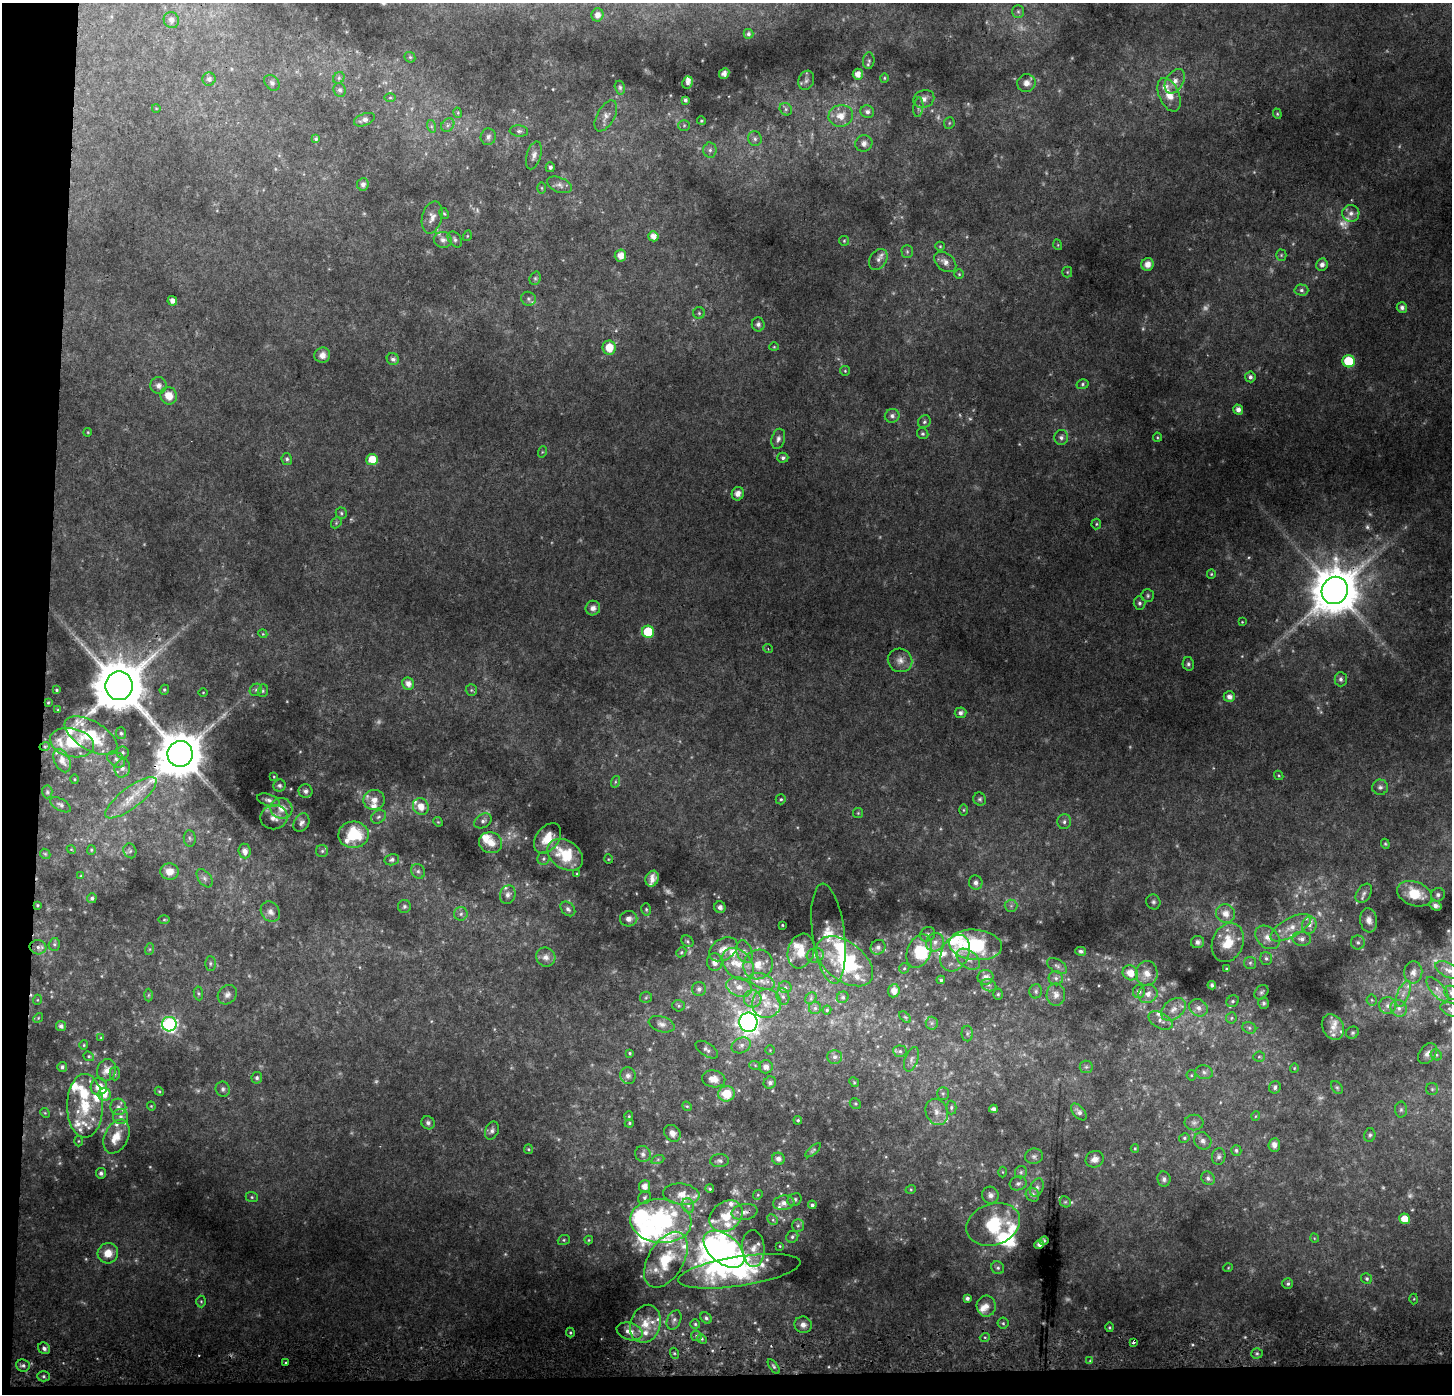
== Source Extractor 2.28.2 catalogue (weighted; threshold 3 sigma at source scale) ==
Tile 7 of 3 x 3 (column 1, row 3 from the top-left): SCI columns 11-1460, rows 256-1647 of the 4360 x 4689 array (HDU 1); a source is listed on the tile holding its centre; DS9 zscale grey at full resolution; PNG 1454 x 1396 px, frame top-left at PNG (2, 3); each listed source drawn as its Kron ellipse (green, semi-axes under 4 px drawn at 4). Shown black and unused: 4% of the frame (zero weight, under 2 of 3 exposures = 2% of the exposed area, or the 3 px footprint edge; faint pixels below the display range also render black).
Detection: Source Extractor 2.28.2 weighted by HDU 2 'WHT'; one run over the whole footprint, this tile lists its part. Background 0.0752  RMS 0.013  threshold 0.059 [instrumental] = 3 sigma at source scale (4.5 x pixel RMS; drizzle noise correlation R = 1.50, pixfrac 1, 0.0396/0.0396 arcsec/px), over >= 5 px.
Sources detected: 589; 78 too faint to see at this stretch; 5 inside a brighter object's white glare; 2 cosmic-ray / hot-pixel residue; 1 long thin detection or spike segment (spike, bleed or trail) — neither listed nor drawn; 70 inside a brighter listed object's ellipse — not listed separately; the other 433 listed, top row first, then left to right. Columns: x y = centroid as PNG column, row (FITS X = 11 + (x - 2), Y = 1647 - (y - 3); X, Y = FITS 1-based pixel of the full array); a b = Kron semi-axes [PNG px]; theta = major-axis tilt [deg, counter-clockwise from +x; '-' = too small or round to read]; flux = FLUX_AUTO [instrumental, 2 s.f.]
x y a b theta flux
1018 11 6 5 - 2.8
597 15 6 6 - 6
171 20 8 7 - 6.9
748 34 5 5 - 3.2
410 57 6 5 - 1.8
869 61 8 5 85 3.2
724 73 5 5 - 4.6
858 74 5 5 - 9.9
339 78 6 5 - 2.5
884 78 4 4 - 1.6
209 79 6 6 - 5.3
806 80 10 7 70 5
1175 81 13 8 60 12
687 82 6 5 - 4
272 83 9 6 -49 4.1
1026 83 9 8 - 9.1
620 88 7 5 -75 2.5
340 90 7 6 - 3.5
1169 95 18 10 -66 21
390 98 6 4 1 1.9
924 99 11 8 21 7.7
685 100 4 3 - 3.1
918 107 10 5 83 4
156 108 4 3 - 0.88
786 109 7 5 -49 3.1
867 112 7 6 - 5.2
458 113 5 3 - 1.4
1277 114 5 4 - 1.6
606 116 17 8 61 8.8
841 116 12 10 12 17
364 120 11 6 21 6.4
701 121 4 4 - 1.8
949 123 6 5 - 2.2
448 125 7 6 - 4.2
684 125 6 5 - 2.3
431 126 6 4 -72 2.6
519 131 9 5 -6 3.9
488 137 8 7 - 5
316 139 4 4 - 2.2
755 139 7 6 - 4.2
864 143 8 8 - 7.3
710 150 7 6 - 4.4
534 155 14 7 74 7.5
550 167 5 4 - 3.8
363 184 6 6 - 5.8
559 185 13 7 -21 6.6
542 188 5 4 - 1.4
1351 213 8 8 - 6.5
444 214 6 4 -60 1.7
432 217 16 10 75 11
467 236 5 3 - 1.3
653 236 5 5 - 10
455 239 9 6 -52 3.9
443 240 9 8 - 6.7
844 241 5 5 - 1.7
1058 245 5 3 - 1.2
940 246 5 4 - 1.6
907 252 6 5 - 2.7
1281 255 5 5 - 1.7
620 256 6 6 - 13
878 259 11 8 56 6.4
945 262 12 8 -39 8.7
1147 264 6 6 - 10
1322 264 6 6 - 5.2
1067 272 5 5 - 1.6
959 274 5 4 - 1.5
535 278 7 5 70 2.7
1301 290 7 5 -2 3.6
528 299 7 7 - 4
172 301 5 4 - 5.9
1402 308 5 5 - 5.7
699 313 6 6 - 2.5
758 324 7 6 - 5.5
774 347 4 4 - 1.4
609 348 7 6 - 21
322 355 8 7 - 8
393 359 6 6 - 5.1
1349 361 6 6 - 61
845 371 5 4 - 1.7
1250 377 5 5 - 4.2
1083 384 6 5 - 2.4
159 385 8 8 - 6.5
169 396 9 8 - 17
1238 410 5 4 - 7.1
892 416 7 6 - 4.6
924 422 7 6 - 2.8
88 432 4 3 - 1.1
923 434 6 5 - 2.8
1061 437 7 7 - 4.3
1157 437 4 4 - 1.5
778 439 10 6 75 5.8
542 452 5 3 - 1.4
783 458 5 5 - 3.7
287 459 6 5 - 3
372 459 6 5 - 25
738 494 7 6 - 8.5
341 513 5 5 - 2.3
336 523 6 4 48 2.1
1096 524 5 4 - 1.8
1211 574 5 4 - 1.6
1335 590 14 13 - 6400
1148 596 6 6 - 2.9
1139 603 6 6 - 3.6
593 608 7 7 - 7.7
1242 622 3 3 - 0.99
648 632 6 6 - 55
263 634 4 3 - 1.2
768 649 5 3 - 1.4
900 660 12 11 - 11
1188 664 7 5 -77 3.3
1341 679 7 6 - 4.5
408 684 6 5 - 9.4
119 686 14 13 - 8700
56 690 3 2 - 1.3
164 690 5 4 - 2.6
256 690 6 5 - 2.9
471 690 6 5 - 2.4
263 691 6 5 - 2.2
203 692 4 3 - 1.1
1229 697 6 5 - 7.2
48 703 3 2 - 0.97
58 710 3 2 - 0.95
960 713 6 5 - 4.9
121 733 6 5 - 2.5
91 736 29 14 -30 55
72 743 22 14 -13 40
45 746 5 3 - 1.3
123 752 6 6 - 2.6
180 754 13 12 - 6400
116 759 10 7 -36 5.1
62 761 12 7 -64 12
122 768 9 7 74 6
1279 775 5 3 - 1.5
274 777 4 3 - 1.2
74 779 5 3 - 1.2
615 782 6 4 72 2
280 786 6 6 - 3.2
1380 787 8 7 - 4.2
305 791 7 6 - 5.6
47 792 6 5 - 2.2
131 798 31 10 37 31
781 799 5 5 - 2.1
980 799 7 6 - 2.7
268 800 11 6 -17 5.1
374 800 10 10 - 12
60 805 11 5 -30 4.1
421 807 9 7 -59 16
281 808 11 10 - 16
963 810 6 4 90 1.9
858 813 5 5 - 1.6
274 817 13 12 - 12
378 817 8 6 32 4
483 821 9 6 31 4.8
438 822 5 4 - 1.6
1064 822 7 7 - 4.5
301 823 10 7 59 5.3
353 835 15 13 4 50
190 838 8 6 -85 3.4
548 838 17 11 53 25
491 843 11 10 - 17
1385 844 5 4 - 1.6
71 849 4 3 - 1.2
91 850 5 4 - 1.6
130 851 7 6 - 3.4
245 851 7 6 - 9
322 851 6 6 - 2.6
45 854 6 4 -43 1.7
565 855 19 14 -34 54
543 859 6 6 - 3
608 859 5 3 - 1.1
392 860 7 5 14 4.1
418 871 8 6 -56 4.2
170 872 9 8 - 14
577 874 4 3 - 1.3
81 876 4 4 - 1.4
205 878 10 6 -53 5.2
652 879 8 6 69 9.9
976 883 7 6 - 5.9
1364 893 10 7 57 5.3
1415 894 18 12 -20 40
508 895 9 7 72 6.3
1438 895 7 6 - 3.9
92 898 5 4 - 3.3
1153 902 7 7 - 3.7
37 905 3 3 - 1.6
1436 905 6 5 - 5.1
404 906 6 6 - 3
1011 906 6 6 - 3.5
720 907 6 5 - 5.7
568 909 8 6 -45 4.6
646 909 6 5 - 2.4
270 912 11 9 -53 7.7
1226 913 10 9 - 15
461 914 7 6 - 3.9
629 919 9 7 3 7.5
164 920 6 4 1 1.5
1369 920 12 8 -83 9.4
782 925 3 2 - 1.2
1309 925 8 7 - 6.6
1291 928 22 9 29 19
828 934 50 16 -83 37
927 934 8 7 - 3.9
1267 937 14 10 -40 13
1302 939 9 7 -7 6.3
687 941 6 5 - 2.4
935 942 9 8 - 8.3
1198 942 6 6 - 4.7
1358 942 7 7 - 3.7
1228 943 20 15 69 38
54 944 6 5 - 2.5
976 945 27 15 -6 97
38 947 8 7 - 4.8
878 947 8 7 - 5.8
150 949 6 4 71 1.8
723 949 15 10 31 15
801 951 18 13 73 22
919 951 17 11 67 40
1081 951 5 4 - 3.6
681 952 5 4 - 1.9
744 952 12 7 -71 6.9
955 953 19 13 65 27
815 955 8 7 - 5
546 957 10 9 - 8.6
1266 958 6 6 - 3
968 959 13 8 -37 10
845 961 32 19 -37 110
715 962 8 7 - 9.9
210 963 7 5 90 3
1250 963 6 6 - 3
738 964 18 13 -46 27
758 964 15 14 - 22
1057 966 11 6 -31 4.4
904 968 5 5 - 1.8
1227 969 4 4 - 2
1448 970 14 7 -26 8.6
1413 972 11 9 86 9.3
1130 973 8 7 - 18
1147 973 12 11 - 15
985 977 8 7 - 9.1
1056 978 7 7 - 3.9
941 980 4 4 - 2.2
762 981 13 7 -22 10
989 985 8 6 -23 3.8
1212 985 4 4 - 3.2
739 987 13 9 -19 14
785 987 6 6 - 3.5
699 989 7 7 - 5.3
1437 989 15 6 -49 7.9
894 991 6 5 - 9.8
1036 991 7 6 - 3.1
1139 991 6 6 - 5.4
1261 992 8 6 51 3
198 993 7 4 -82 2.2
1451 993 7 6 - 3.5
998 994 5 4 - 2
1148 994 10 9 - 9.3
1403 994 14 6 68 8
148 995 6 4 88 1.8
227 995 10 8 44 6.9
1056 995 11 9 88 8.3
646 997 6 5 - 2.3
783 997 8 6 -74 4.7
843 997 6 5 - 2.4
811 998 6 5 - 2.7
753 999 9 8 - 9
37 1000 5 3 - 1.1
1372 1000 5 5 - 1.9
1233 1001 6 5 - 2.8
766 1003 14 14 - 21
1263 1003 6 5 - 2.6
679 1006 6 5 - 2.6
1387 1006 8 8 - 6.7
815 1008 6 6 - 3.2
1199 1008 9 8 - 8.2
1399 1008 9 8 - 6.9
1173 1009 14 9 40 11
1451 1009 11 6 -20 5.1
827 1010 4 4 - 1.8
905 1017 7 4 -44 1.8
38 1018 5 4 - 1.6
1231 1018 6 5 - 2.2
1160 1021 13 7 -30 6.9
748 1022 9 9 - 950
932 1023 6 6 - 3.1
169 1024 7 7 - 250
662 1024 13 7 -17 7.4
61 1026 5 4 - 4.6
1333 1027 13 10 -61 12
1249 1028 7 5 -23 3.1
967 1033 8 5 89 3.1
1352 1033 6 6 - 2.6
101 1038 4 3 - 1.4
84 1045 5 4 - 1.6
741 1045 10 7 25 6.8
707 1050 13 6 -34 5.4
770 1050 5 4 - 1.4
900 1051 7 5 -4 3.1
630 1053 4 3 - 1.7
1427 1053 12 8 54 7
1436 1055 6 5 - 2.3
89 1056 5 4 - 1.9
835 1057 7 7 - 4.4
1259 1057 5 5 - 2.1
911 1059 13 6 71 5.9
755 1065 6 4 -19 2.1
62 1067 5 5 - 3.5
766 1067 7 6 - 7.8
1086 1067 6 6 - 3.1
1294 1068 5 4 - 1.4
106 1070 11 9 70 13
1204 1072 9 7 -14 4.6
115 1073 7 5 -89 2.7
1191 1075 5 5 - 1.6
628 1076 8 7 - 5.4
257 1078 6 5 - 3.1
714 1079 12 8 -9 14
854 1082 5 4 - 1.6
770 1083 6 6 - 4.2
99 1087 9 8 - 20
1275 1087 6 6 - 4.6
1337 1087 7 5 -49 2.2
223 1089 8 7 - 3.5
1432 1089 6 6 - 2.4
159 1091 5 3 - 1.3
943 1093 6 6 - 3
726 1094 8 7 - 31
105 1095 6 6 - 8.5
855 1104 6 5 - 1.9
85 1106 32 18 -90 59
151 1106 4 4 - 1.3
687 1106 5 4 - 1.7
118 1107 8 8 - 6.5
951 1107 7 5 89 3
993 1109 4 4 - 4.9
1401 1110 8 6 89 3.1
937 1112 13 10 -68 13
1079 1112 10 5 -49 5.6
45 1113 5 4 - 1.6
629 1116 5 4 - 1.5
1256 1116 5 3 - 1.1
120 1117 7 7 - 5.6
798 1120 4 4 - 2.3
428 1123 7 6 - 4.5
629 1123 5 4 - 1.7
1194 1123 9 8 - 5.2
492 1131 9 6 65 4.7
672 1133 9 7 -48 8.4
1370 1135 7 5 77 2.8
117 1136 18 11 64 24
1184 1138 5 4 - 2.4
78 1141 5 3 - 1.3
1203 1141 9 8 - 5.5
1274 1145 7 6 - 6.5
1135 1148 4 4 - 1.4
528 1149 5 4 - 1.7
813 1150 9 4 41 2.4
1236 1150 5 5 - 2.7
643 1154 8 7 - 4.7
1034 1156 9 7 8 4.3
1219 1156 8 6 79 4
658 1159 6 4 19 2.3
778 1159 6 6 - 5.4
1095 1159 9 8 - 7.9
720 1161 9 6 3 4.4
1002 1172 5 3 - 1.2
1021 1172 6 6 - 2.8
101 1173 5 5 - 4.5
1208 1178 7 6 - 4.2
1164 1179 7 6 - 4.4
1018 1183 8 7 - 4.3
644 1186 6 5 - 11
1037 1187 9 6 68 4.3
710 1189 4 4 - 2.2
911 1189 5 3 - 1.4
681 1194 18 10 -6 18
758 1195 5 4 - 1.6
990 1195 8 8 - 6.8
1032 1195 7 6 - 5.1
252 1197 6 5 - 2.3
645 1197 7 6 - 3.2
794 1200 7 6 - 3
1065 1202 6 5 - 2
784 1203 10 7 7 8.7
812 1205 4 4 - 3.2
688 1206 7 6 - 4.6
745 1212 13 8 9 8.4
726 1216 18 14 39 33
1404 1219 5 5 - 16
773 1220 6 4 -46 2.5
661 1221 31 22 -5 220
993 1224 27 20 19 81
798 1226 6 5 - 2.9
792 1237 6 5 - 3
1314 1238 5 3 - 1
564 1240 6 5 - 2
589 1240 4 4 - 1.3
1044 1241 4 3 - 1.5
1039 1244 5 4 - 5.3
780 1246 3 3 - 1.1
753 1248 18 11 -86 13
724 1249 23 14 -39 300
108 1253 10 10 - 19
666 1260 31 17 59 55
998 1268 7 6 - 3.4
1228 1268 5 3 - 1.1
739 1271 62 15 9 120
1367 1278 6 5 - 2.9
1288 1284 5 5 - 2.7
967 1298 4 4 - 4.3
1414 1299 5 3 - 1.2
201 1301 6 5 - 1.8
986 1306 10 9 - 11
706 1318 6 5 - 3.2
674 1320 10 7 65 4.5
1003 1323 5 5 - 2.4
645 1324 19 15 71 26
695 1324 5 5 - 2
803 1325 9 8 - 7.2
1109 1327 5 3 - 1.6
630 1332 13 8 -19 12
570 1333 5 4 - 1.8
696 1336 5 5 - 2.5
985 1337 5 3 - 1.5
702 1339 5 4 - 1.8
1133 1342 3 3 - 3.5
44 1348 6 5 - 4.9
674 1353 5 3 - 2
1257 1353 5 5 - 2.5
1090 1361 4 4 - 1.4
286 1363 3 3 - 3.4
23 1365 7 6 - 3.8
774 1366 8 4 -54 2.7
44 1376 6 5 - 2.6
Overlapping masked pixels (flux is a lower limit): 2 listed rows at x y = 1335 590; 180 754
Isophote crosses this tile's border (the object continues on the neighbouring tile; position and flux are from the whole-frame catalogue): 3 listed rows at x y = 1448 970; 1451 993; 1451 1009